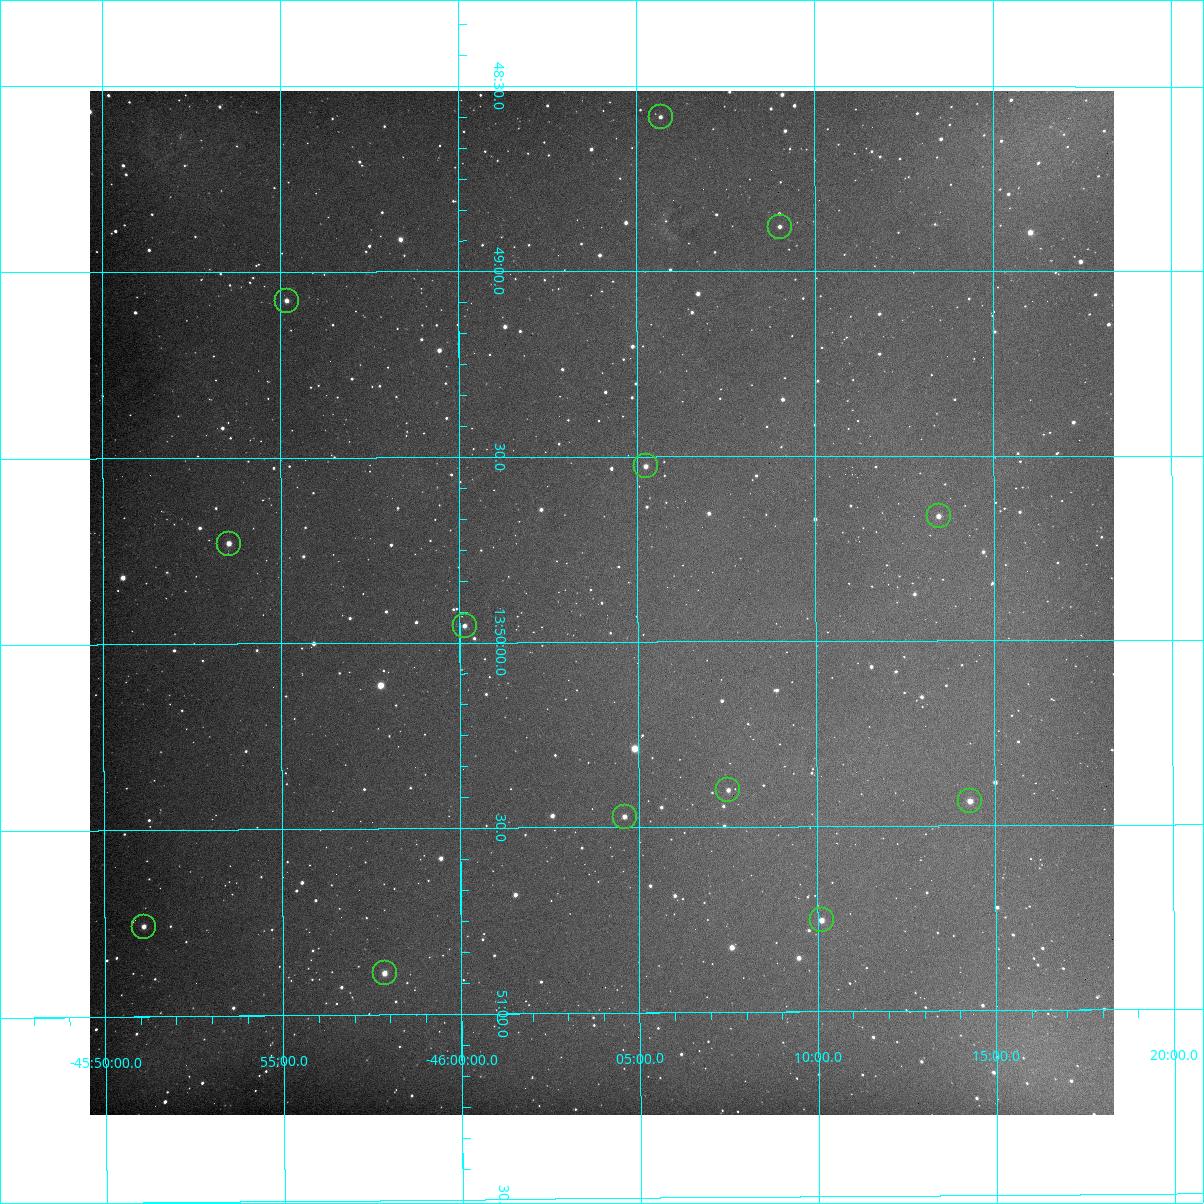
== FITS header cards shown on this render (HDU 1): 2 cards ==
NAXIS1  =                 2048 / length of original image axis
NAXIS2  =                 2048 / length of original image axis

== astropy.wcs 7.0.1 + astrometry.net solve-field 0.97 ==
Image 2048 x 2048 px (HDU 1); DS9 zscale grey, zoomed out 1/2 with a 90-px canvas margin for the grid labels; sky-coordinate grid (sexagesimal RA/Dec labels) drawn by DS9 from the SOLVED WCS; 13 Tycho-2 reference stars matched to detected sources circled (green)
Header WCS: RA---TAN/DEC--TAN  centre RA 13:49:54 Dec -46:04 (207.47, -46.07 deg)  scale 0.842 arcsec/px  FOV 28.7' x 28.7'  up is -90 deg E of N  parity normal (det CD < 0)
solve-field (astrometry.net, Tycho-2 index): VERIFIED the header's WCS against the Tycho-2 star catalogue (13 matches, 0 conflicts) and refined it, rather than solving blind
Solved WCS: RA---TAN-SIP/DEC--TAN-SIP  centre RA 13:49:54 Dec -46:04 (207.47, -46.07 deg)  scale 0.842 arcsec/px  FOV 28.7' x 28.7'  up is -90 deg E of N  parity normal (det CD < 0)
The solver's refit moves the header's centre by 0.57 arcsec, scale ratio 0.9999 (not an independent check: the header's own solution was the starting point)
Tycho-2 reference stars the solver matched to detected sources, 13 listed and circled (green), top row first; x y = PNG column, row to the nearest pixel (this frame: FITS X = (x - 90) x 2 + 1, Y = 2048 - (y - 91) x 2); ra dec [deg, ICRS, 3 dp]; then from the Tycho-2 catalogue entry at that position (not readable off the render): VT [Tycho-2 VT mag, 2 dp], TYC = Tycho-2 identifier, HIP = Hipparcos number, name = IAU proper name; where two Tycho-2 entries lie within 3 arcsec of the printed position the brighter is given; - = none
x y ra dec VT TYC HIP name
660 117 207.146 -46.095 11.69 8262-1633-1 - -
780 227 207.220 -46.150 11.67 8262-328-1 - -
286 301 207.269 -45.920 10.77 8262-1522-1 - -
646 466 207.382 -46.087 11.29 8262-1889-1 - -
938 516 207.416 -46.224 11.21 8262-1447-1 - -
228 544 207.433 -45.892 10.60 8262-1388-1 - -
464 626 207.489 -46.002 11.43 8262-1135-1 - -
728 790 207.600 -46.125 11.39 8262-1013-1 - -
970 802 207.609 -46.238 11.32 8262-1937-1 - -
624 817 207.618 -46.077 11.72 8262-1929-1 - -
822 920 207.688 -46.169 11.58 8262-1655-1 - -
144 927 207.689 -45.852 11.09 8262-1024-1 - -
384 974 207.722 -45.964 11.27 8262-923-1 - -